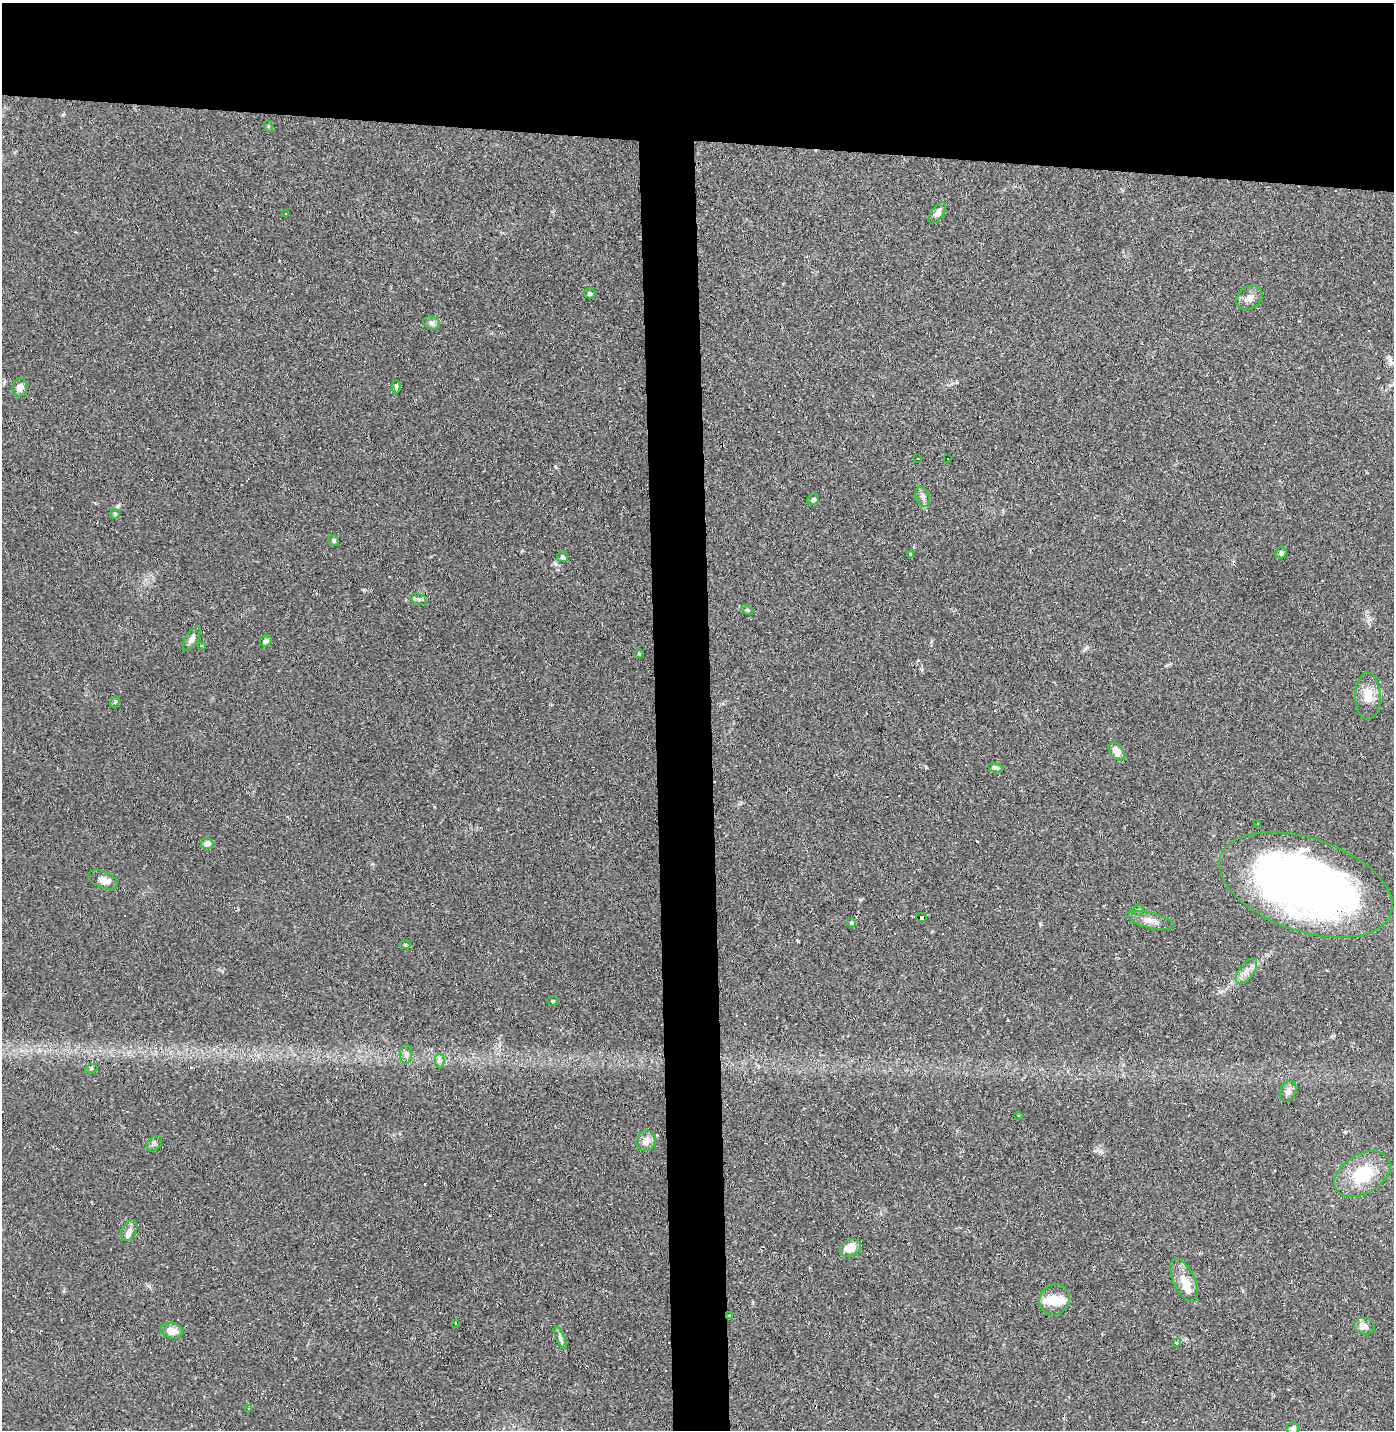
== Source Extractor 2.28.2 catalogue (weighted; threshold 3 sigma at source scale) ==
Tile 2 of 3 x 3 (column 2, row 1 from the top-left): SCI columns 1460-2851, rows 2858-4285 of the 4311 x 4285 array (HDU 1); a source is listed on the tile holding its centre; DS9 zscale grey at full resolution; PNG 1396 x 1432 px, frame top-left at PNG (2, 3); each listed source drawn as its Kron ellipse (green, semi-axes under 4 px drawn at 4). Shown black and unused: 13% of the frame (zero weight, under 2 of 3 exposures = <1% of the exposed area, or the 3 px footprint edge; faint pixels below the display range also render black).
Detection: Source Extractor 2.28.2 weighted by HDU 2 'WHT'; one run over the whole footprint, this tile lists its part. Background 0.0535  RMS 0.0052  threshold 0.0233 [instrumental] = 3 sigma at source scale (4.5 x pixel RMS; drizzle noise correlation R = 1.50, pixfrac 1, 0.05/0.05 arcsec/px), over >= 5 px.
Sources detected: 84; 1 inside a brighter object's white glare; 20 cosmic-ray / hot-pixel residue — neither listed nor drawn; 5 inside a brighter listed object's ellipse — not listed separately; the other 58 listed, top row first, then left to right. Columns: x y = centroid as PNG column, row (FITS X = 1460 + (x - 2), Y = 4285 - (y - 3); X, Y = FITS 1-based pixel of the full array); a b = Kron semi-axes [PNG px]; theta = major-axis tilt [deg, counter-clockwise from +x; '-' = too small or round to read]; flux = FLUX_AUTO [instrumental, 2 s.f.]
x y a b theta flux
268 126 6 3 -71 0.49
286 213 3 2 - 0.57
937 213 12 6 54 3.1
590 293 6 5 - 1.1
1249 298 14 11 31 3.5
432 323 8 6 -18 1.6
20 387 9 7 81 3.7
396 387 7 4 -88 0.86
917 458 3 3 - 0.67
948 459 2 2 - 0.37
923 497 10 6 -68 2
813 500 6 5 - 1.3
115 514 5 5 - 0.75
334 540 5 5 - 0.91
1281 553 5 5 - 1.5
910 555 3 3 - 0.75
563 557 5 5 - 1.1
419 599 8 5 -17 1.3
747 610 6 4 -34 0.71
192 639 13 6 57 2.4
266 641 6 5 - 1.8
201 646 3 3 - 0.64
639 654 4 4 - 0.56
1368 696 23 12 -89 7.6
115 702 6 4 68 0.69
1117 751 10 6 -52 5.1
996 768 7 4 -10 1.1
1258 823 3 3 - 1.3
207 843 6 5 - 3.7
103 880 15 8 -23 3.5
1306 885 90 46 -19 350
1138 910 6 5 - 0.77
922 917 5 4 - 12
1150 920 24 7 -14 4.7
851 923 5 4 - 0.58
405 945 6 4 -1 0.67
1246 971 15 7 52 3.5
552 1001 5 4 - 0.67
406 1054 10 6 90 1.8
439 1061 7 5 -89 1.3
91 1069 6 4 19 0.66
1288 1091 10 8 66 2.2
1019 1115 4 3 - 0.45
646 1141 10 9 - 3.9
154 1144 9 6 45 1.3
1362 1174 30 19 30 22
129 1231 11 7 61 2.7
850 1248 11 8 22 6.8
1184 1280 23 10 -64 8.9
1054 1300 16 14 61 6.3
729 1316 4 4 - 0.48
455 1323 3 3 - 19
1364 1326 10 8 -16 3.3
172 1331 11 7 -10 5.5
560 1338 12 4 -65 1.7
1176 1342 3 3 - 2
248 1408 3 3 - 1.6
1293 1428 7 5 -6 2
Overlapping masked pixels (flux is a lower limit): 2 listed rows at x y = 922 917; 729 1316